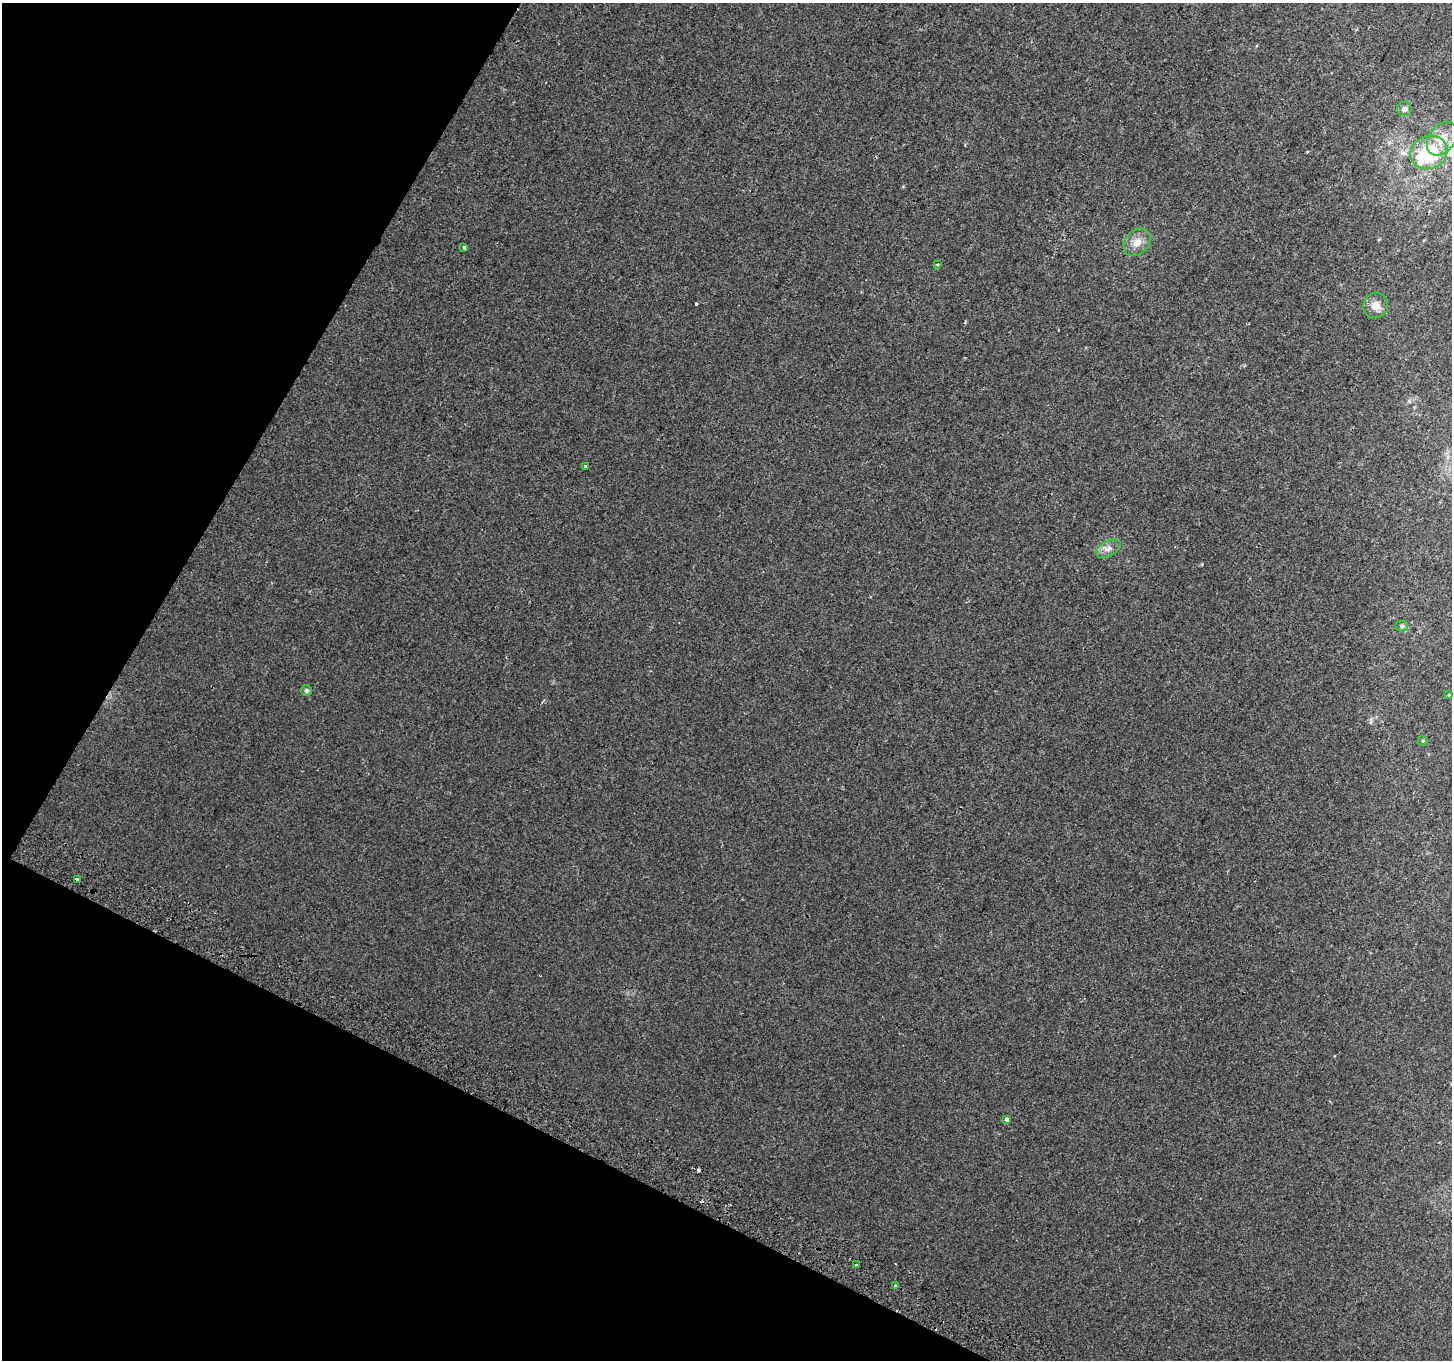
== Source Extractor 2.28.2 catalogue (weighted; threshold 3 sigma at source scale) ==
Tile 9 of 4 x 4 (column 1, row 3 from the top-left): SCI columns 29-1478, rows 1659-3016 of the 5846 x 5965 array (HDU 1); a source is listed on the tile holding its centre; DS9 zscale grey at full resolution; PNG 1454 x 1362 px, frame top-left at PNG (2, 3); each listed source drawn as its Kron ellipse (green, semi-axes under 4 px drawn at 4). Shown black and unused: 24% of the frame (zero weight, under 2 of 3 exposures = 2% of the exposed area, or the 3 px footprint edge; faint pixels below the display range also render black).
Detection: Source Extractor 2.28.2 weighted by HDU 2 'WHT'; one run over the whole footprint, this tile lists its part. Background 0.00422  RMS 0.0035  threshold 0.0158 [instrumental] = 3 sigma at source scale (4.5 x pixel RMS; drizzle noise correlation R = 1.50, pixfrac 1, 0.0396/0.0396 arcsec/px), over >= 5 px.
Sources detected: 20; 2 cosmic-ray / hot-pixel residue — neither listed nor drawn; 1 inside a brighter listed object's ellipse — not listed separately; the other 17 listed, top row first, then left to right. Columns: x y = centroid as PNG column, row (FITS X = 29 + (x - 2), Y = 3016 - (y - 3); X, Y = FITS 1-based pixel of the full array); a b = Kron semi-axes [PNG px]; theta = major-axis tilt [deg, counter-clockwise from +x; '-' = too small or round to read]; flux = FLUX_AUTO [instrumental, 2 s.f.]
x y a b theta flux
1404 109 7 7 - 1.1
1442 139 19 13 54 5.3
1429 152 19 16 23 23
1137 242 15 12 46 3.7
464 247 3 3 - 2
937 264 4 3 - 0.34
1376 306 13 12 - 3.1
585 466 3 3 - 0.75
1109 549 13 7 29 1.9
1402 626 6 5 - 0.72
306 690 5 5 - 0.91
1449 695 4 4 - 0.31
1423 741 5 5 - 0.4
77 879 3 3 - 1.7
1006 1119 4 3 - 1
856 1265 3 3 - 0.85
895 1285 3 3 - 0.78
Overlapping masked pixels (flux is a lower limit): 1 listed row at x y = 77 879
Unlisted compact peaks at least as high as the median listed source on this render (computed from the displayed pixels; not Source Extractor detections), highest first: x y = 696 304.